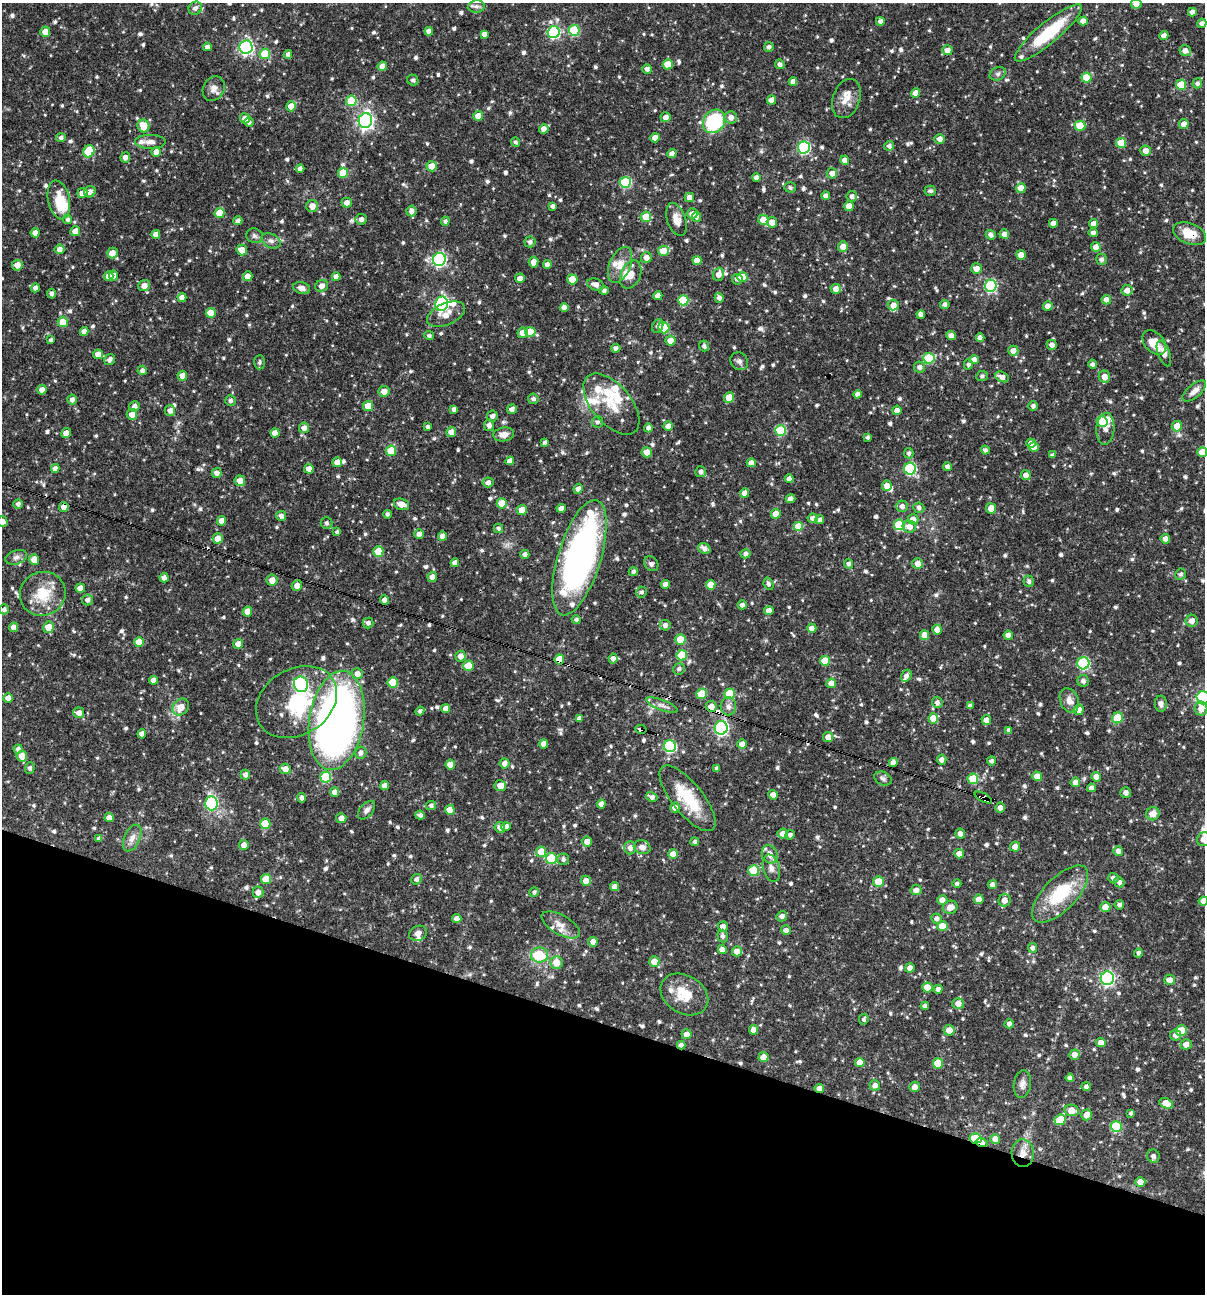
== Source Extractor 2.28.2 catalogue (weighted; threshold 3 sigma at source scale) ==
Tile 15 of 4 x 4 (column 3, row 4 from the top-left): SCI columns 2657-3859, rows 1-1292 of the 5187 x 5168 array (HDU 1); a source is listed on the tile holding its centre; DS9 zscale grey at full resolution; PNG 1207 x 1296 px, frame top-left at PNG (2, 3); each listed source drawn as its Kron ellipse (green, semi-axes under 4 px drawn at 4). Shown black and unused: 21% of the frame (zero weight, under 3 of 4 exposures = <1% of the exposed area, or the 3 px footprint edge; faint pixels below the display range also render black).
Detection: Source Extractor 2.28.2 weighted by HDU 2 'WHT'; one run over the whole footprint, this tile lists its part. Background 0.0667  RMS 0.0035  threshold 0.0157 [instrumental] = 3 sigma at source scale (4.5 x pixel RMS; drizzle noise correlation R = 1.50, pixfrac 1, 0.05/0.05 arcsec/px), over >= 5 px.
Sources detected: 872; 1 inside a brighter object's white glare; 5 cosmic-ray / hot-pixel residue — neither listed nor drawn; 28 inside a brighter listed object's ellipse — not listed separately; of the other 838, all 500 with FLUX_AUTO >= 0.831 (the completeness limit of this list) listed and drawn (338 fainter detections not listed), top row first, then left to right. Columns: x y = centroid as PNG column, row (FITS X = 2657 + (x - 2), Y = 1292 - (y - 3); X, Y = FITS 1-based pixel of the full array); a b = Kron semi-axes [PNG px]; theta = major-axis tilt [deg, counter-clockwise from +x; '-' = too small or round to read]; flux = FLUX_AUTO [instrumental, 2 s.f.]
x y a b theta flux
1136 4 5 5 - 2.2
476 6 8 6 4 0.99
195 8 7 6 - 1.3
1192 12 4 4 - 2.3
880 21 4 4 - 1.1
1083 21 4 4 - 2.5
1202 23 5 4 - 1.5
574 30 5 5 - 18
429 31 4 4 - 2.1
45 32 5 5 - 2.6
554 32 6 6 - 38
1048 33 43 10 40 20
484 34 4 4 - 1.6
1164 36 4 4 - 2
207 47 4 4 - 1.4
246 47 6 6 - 72
769 47 5 4 - 1.1
947 50 5 5 - 2.4
1185 50 6 5 - 2.1
265 54 5 5 - 11
288 54 4 4 - 1.3
668 64 5 5 - 5.5
780 64 5 4 - 1
382 66 4 4 - 2.6
647 69 5 4 - 1.4
998 74 8 6 26 1.1
1087 77 5 5 - 10
413 80 6 5 - 0.97
793 81 4 4 - 1.8
1197 83 5 4 - 0.99
1181 85 5 5 - 12
214 89 13 10 64 2.3
916 93 4 4 - 3.3
846 99 20 13 70 4.6
771 100 4 4 - 2.5
351 101 5 5 - 13
291 106 5 5 - 4.8
478 116 5 5 - 3.5
666 117 5 5 - 1.8
245 118 5 5 - 2.6
731 118 6 6 - 1.9
365 121 7 7 - 110
714 121 12 10 54 26
249 122 5 4 - 0.85
1184 124 5 5 - 2.2
144 126 6 6 - 5.1
1080 126 5 5 - 8.1
544 129 5 4 - 2.1
61 138 5 4 - 1.1
655 138 4 4 - 3.2
940 139 5 5 - 1.9
150 142 15 7 0 2.2
516 142 5 4 - 0.92
1121 143 5 5 - 7.2
889 146 5 5 - 1.3
804 147 6 6 - 45
89 151 6 5 - 12
1146 151 5 5 - 2.5
156 152 5 4 - 2
672 154 5 4 - 1.9
125 157 5 4 - 1.8
845 160 4 4 - 2.4
432 166 5 5 - 4.4
300 168 4 4 - 1.5
343 173 5 5 - 7.9
832 173 5 5 - 2
756 178 4 4 - 1.7
625 182 5 5 - 25
790 187 6 5 - 0.89
1021 188 5 4 - 3.8
930 191 6 5 - 0.97
90 192 6 5 - 1.8
82 193 5 4 - 2.4
826 196 4 4 - 1.7
852 196 5 5 - 1.3
689 197 4 4 - 2.4
59 200 20 10 -78 8.3
347 203 5 5 - 2
312 206 6 6 - 2.7
553 206 4 4 - 1.1
849 206 5 4 - 3.8
411 211 5 5 - 1.8
220 213 5 5 - 8.1
692 214 5 5 - 2.7
646 217 5 5 - 6.2
696 217 5 4 - 1.4
68 219 5 4 - 0.98
361 219 5 5 - 1.6
676 219 17 9 -71 3.4
763 220 5 5 - 5
238 221 4 4 - 1.2
445 221 4 4 - 0.86
772 222 5 5 - 3
1053 223 4 4 - 2.7
1093 223 4 4 - 2.4
75 231 5 4 - 2.3
35 233 4 4 - 2.5
1093 233 4 4 - 1.2
156 234 4 4 - 2.3
1004 234 5 4 - 1.9
1189 234 17 10 -21 6.6
991 235 5 4 - 1.4
254 236 8 7 - 1.1
271 241 10 7 -26 1.4
530 242 5 5 - 1.3
843 246 5 5 - 3.2
1096 247 5 4 - 3.8
59 249 5 5 - 1.9
242 250 5 5 - 3.4
663 251 5 5 - 6.4
112 253 5 5 - 3.2
1021 255 5 4 - 4.3
646 257 5 5 - 2.4
439 259 6 6 - 58
1101 259 5 5 - 1
697 260 4 4 - 3.2
533 262 5 5 - 2.5
547 264 4 4 - 2
17 265 5 5 - 2.6
620 265 19 10 67 4.1
976 269 5 5 - 2.4
631 274 15 9 66 3.4
718 274 6 5 - 2.6
109 276 5 4 - 2.7
114 276 5 4 - 2.4
248 276 5 4 - 2.7
336 277 4 4 - 2.1
742 277 5 5 - 5.4
520 278 5 4 - 2.1
572 279 5 5 - 6.5
737 279 5 5 - 1.1
595 284 9 5 -19 2.1
144 286 6 5 - 2.4
322 286 6 5 - 2.3
991 286 6 6 - 33
35 288 4 4 - 1.4
302 288 9 5 -16 1.8
836 289 5 5 - 2.4
604 290 4 4 - 0.89
1127 290 5 5 - 2.3
52 294 5 4 - 1.1
658 296 4 4 - 2.6
182 298 4 4 - 2.5
719 298 5 4 - 1.4
683 300 5 5 - 14
1106 300 5 4 - 2.3
442 304 7 6 - 49
945 304 5 4 - 1.2
893 305 5 5 - 2.2
1048 306 5 4 - 2.3
564 307 4 4 - 2.3
211 313 5 5 - 5.4
446 314 20 10 24 4.5
921 314 4 4 - 1.4
63 322 5 5 - 7
658 326 7 5 67 1.1
664 328 6 5 - 8.7
84 331 4 4 - 2.2
530 332 5 5 - 8.4
522 333 5 5 - 2.6
951 335 5 4 - 2.2
429 336 5 4 - 0.97
980 338 4 4 - 1.7
51 340 4 3 - 0.88
670 341 5 5 - 3.1
1154 343 14 9 -47 5.8
1052 345 5 5 - 1.6
704 346 5 5 - 1.1
616 348 4 4 - 1.2
1013 351 5 5 - 2.6
1164 353 13 6 -70 2.3
98 354 5 5 - 3.2
929 358 5 5 - 19
109 360 6 5 - 1.4
974 360 4 4 - 2.6
739 361 9 8 - 1.3
259 362 7 5 88 0.84
968 364 5 4 - 1
1093 364 4 4 - 1
919 367 5 5 - 1.6
142 370 5 4 - 1.3
182 376 5 5 - 2.7
982 376 6 5 - 0.87
1104 376 6 6 - 3.2
1002 377 7 5 -24 2.2
42 390 5 4 - 2.2
384 391 5 5 - 2.8
1194 391 14 6 40 2
858 394 4 4 - 1.8
729 397 5 5 - 6.3
533 399 5 5 - 1.2
72 400 5 4 - 1.5
231 401 5 5 - 0.96
611 404 36 19 -50 11
134 406 5 5 - 1.6
368 406 5 5 - 7.3
1033 406 5 5 - 0.97
454 409 4 4 - 1
512 409 5 4 - 1.5
897 410 4 4 - 2.4
170 411 5 5 - 1.8
132 414 5 5 - 2.8
492 416 5 5 - 1.5
1102 421 6 5 - 8.2
597 422 5 5 - 0.95
489 425 6 5 - 1.7
668 426 4 4 - 2.2
1177 426 5 5 - 3.9
428 427 4 3 - 0.86
304 428 5 5 - 2.1
648 428 4 4 - 1.4
1105 429 16 9 86 2.5
780 430 5 5 - 19
451 432 5 5 - 2.6
66 433 5 4 - 3.5
275 433 4 4 - 2.6
504 434 10 7 8 2.4
868 437 4 3 - 0.85
545 442 4 4 - 0.84
1031 443 5 4 - 2.7
1034 447 5 4 - 3
985 450 4 4 - 0.95
391 451 5 5 - 11
647 452 5 5 - 2.9
1202 452 5 5 - 5
909 453 5 4 - 0.91
1052 455 4 4 - 1
510 461 4 4 - 2.2
337 462 5 4 - 3.5
751 463 4 4 - 2.3
948 467 4 4 - 1.5
55 469 4 4 - 2.1
309 469 5 4 - 3
910 469 6 6 - 35
701 472 5 5 - 1.4
217 473 5 5 - 2
1026 475 5 5 - 2.2
789 479 4 4 - 1.6
240 481 5 5 - 3.3
488 482 5 5 - 1.4
887 486 5 5 - 2.6
578 489 5 4 - 1.4
745 493 4 4 - 2.3
791 499 5 4 - 1.7
502 503 5 5 - 6.6
18 504 5 4 - 1.2
401 504 8 5 -19 3.3
902 506 6 5 - 1.6
64 507 5 4 - 2.5
561 508 4 4 - 1.8
919 508 5 5 - 1.1
991 508 5 5 - 3.6
522 510 5 5 - 6.1
387 514 4 4 - 0.91
776 514 5 5 - 4.3
281 516 5 4 - 1.4
813 518 5 4 - 1.8
913 519 5 5 - 2.4
819 520 4 4 - 1.5
2 521 5 5 - 2.5
221 521 5 4 - 2.9
326 523 6 6 - 0.93
899 525 5 5 - 21
798 527 5 5 - 7.1
909 527 7 6 - 3
498 528 5 4 - 0.9
337 532 4 3 - 0.83
419 534 5 4 - 2.1
443 536 4 4 - 2.5
218 538 5 5 - 3.6
1165 539 5 4 - 2.1
704 548 6 5 - 1.6
378 551 5 5 - 7.3
525 554 4 4 - 1.4
745 554 5 4 - 1.3
16 557 11 7 19 1.5
579 558 60 21 73 130
34 559 5 5 - 3.7
455 563 4 4 - 2.2
651 564 8 6 -47 1.1
848 564 5 4 - 1.1
918 564 5 5 - 2.5
633 572 4 4 - 0.95
1181 574 6 5 - 0.9
432 577 5 4 - 2.3
164 578 5 4 - 1.7
272 580 5 5 - 3
1029 581 6 5 - 0.99
665 584 4 4 - 2.4
768 584 6 4 -72 1
297 585 5 5 - 2.3
711 585 5 5 - 5.3
80 588 5 4 - 2.7
641 592 5 5 - 0.88
43 594 23 22 - 11
88 600 5 5 - 1.4
384 600 4 4 - 2
742 605 4 4 - 1.4
4 609 5 5 - 1
247 611 5 4 - 3.8
769 611 4 4 - 2.7
576 620 4 4 - 0.85
1192 621 6 6 - 2.4
368 623 5 5 - 1.3
665 625 5 5 - 1.4
14 627 4 4 - 2.2
48 627 5 5 - 4.9
812 628 5 4 - 2.1
937 630 5 4 - 2.8
924 635 5 4 - 4
1008 635 4 4 - 2.6
680 640 5 5 - 7.3
139 642 5 5 - 7
238 644 5 5 - 2.3
682 655 5 5 - 13
460 656 5 5 - 2.3
613 658 5 4 - 1.6
559 659 5 4 - 7
825 661 5 5 - 6.9
1083 663 6 6 - 36
468 666 5 5 - 6.2
679 669 6 5 - 1.1
357 674 5 5 - 2.3
906 676 6 5 - 1.7
153 680 4 4 - 2
1083 681 6 5 - 1.2
393 682 5 5 - 8.3
831 683 5 4 - 2.2
301 684 8 7 - 61
702 694 5 5 - 8.8
730 694 5 5 - 11
8 698 5 4 - 2.3
1203 698 6 6 - 73
1069 700 12 9 -68 2.4
296 702 43 33 32 28
937 702 5 5 - 1.3
1161 704 8 6 -87 1.3
662 705 17 5 -21 1.7
711 706 5 5 - 2.8
728 706 9 7 -87 1.8
970 706 4 4 - 1.5
181 707 9 7 48 4.1
446 708 4 4 - 2.2
1201 709 7 6 - 2.8
1079 710 5 5 - 2.4
420 711 4 4 - 0.87
79 713 5 5 - 2.3
579 718 4 4 - 1.3
933 718 5 5 - 6
1117 718 5 5 - 12
337 720 50 27 81 230
986 720 5 5 - 2.3
721 728 7 6 - 73
641 729 6 3 -15 4.2
1009 730 4 4 - 1.3
142 734 4 4 - 2.1
828 737 5 5 - 2.4
544 744 4 4 - 2.7
742 744 5 5 - 2.2
670 746 6 6 - 38
18 749 4 4 - 1.4
361 753 6 5 - 1.4
22 756 5 5 - 3.4
941 760 5 5 - 1.8
991 761 4 4 - 1
893 762 4 4 - 2
505 763 5 5 - 1.9
450 765 5 5 - 5.5
30 768 5 5 - 0.93
717 768 4 3 - 0.99
285 769 5 5 - 2.9
245 775 5 4 - 1.5
1037 776 5 4 - 3.8
326 777 5 5 - 19
1096 777 5 4 - 2.3
883 779 9 6 -24 1.1
973 779 5 5 - 13
1075 782 5 4 - 2.5
385 786 4 4 - 2.3
500 786 5 5 - 3.2
1092 788 4 4 - 2.2
335 792 5 4 - 2.7
1126 793 5 5 - 1.5
773 795 5 4 - 2.4
652 797 6 4 -30 1.4
983 797 9 4 -28 5.1
301 798 4 4 - 1.2
688 798 40 15 -51 14
211 803 7 6 - 34
601 804 4 4 - 2.5
431 806 5 4 - 0.99
675 808 5 5 - 2
1000 808 5 4 - 1.7
367 810 11 6 49 1.4
450 810 5 5 - 4.5
1153 814 7 6 - 3.3
420 815 5 4 - 1.1
109 818 4 4 - 2.5
341 818 5 5 - 2.3
265 824 5 5 - 9.5
500 827 5 5 - 1.4
506 827 5 4 - 2.1
783 834 5 5 - 2.3
960 834 5 4 - 1.7
790 835 4 4 - 1.2
132 838 14 7 65 2.3
99 839 4 4 - 0.96
1204 839 7 6 - 2.4
587 842 5 5 - 2.5
695 842 4 4 - 0.85
244 845 5 5 - 2.6
642 847 8 7 - 2
1015 847 5 5 - 2.2
630 848 6 6 - 1.8
1118 851 5 5 - 1.8
541 852 5 5 - 5.9
673 854 5 5 - 5
770 854 9 7 -66 3
959 854 5 4 - 2.5
551 858 5 5 - 16
563 859 6 5 - 0.95
771 868 14 8 -73 2.1
754 870 5 5 - 15
1113 878 5 5 - 1.2
266 879 5 5 - 8.4
416 879 5 5 - 1.3
586 881 5 5 - 2.8
878 881 5 5 - 6.1
1119 882 5 5 - 1.3
957 884 4 4 - 0.85
993 885 4 4 - 1.9
614 887 4 4 - 2.3
916 890 5 5 - 2.3
258 892 6 5 - 2.2
534 892 5 4 - 0.85
1060 894 36 16 46 18
979 899 5 4 - 3.1
942 900 5 4 - 2.3
1004 900 6 6 - 2.5
1203 901 4 4 - 2.2
1119 905 5 4 - 1
950 907 7 6 - 2.6
1105 907 5 5 - 3.2
782 916 5 5 - 1.5
937 918 5 5 - 1.4
457 919 4 4 - 2.3
561 925 21 9 -30 3.5
942 926 5 5 - 6
723 927 5 5 - 2
786 930 5 4 - 1.5
418 933 9 7 25 1.7
723 936 6 5 - 1.2
593 942 5 4 - 2.2
1032 948 5 5 - 1.1
722 950 4 4 - 2.4
737 951 5 5 - 3.3
1138 953 4 4 - 0.84
539 955 8 7 - 12
654 961 5 5 - 4
556 963 6 6 - 4.2
910 968 4 4 - 2.2
1107 978 7 6 - 67
1169 980 5 5 - 2.5
927 987 5 5 - 4.9
938 989 4 4 - 1.6
684 994 25 19 -32 8.8
958 1003 5 5 - 2.6
925 1006 4 4 - 1.4
864 1019 5 5 - 0.88
1009 1024 4 4 - 1.4
754 1030 5 4 - 2.4
949 1030 5 5 - 3.1
1181 1031 5 5 - 7.7
686 1034 5 5 - 2.3
1176 1035 5 5 - 1.8
1101 1043 5 4 - 3.2
1186 1044 5 5 - 2.1
681 1045 4 4 - 1.5
1074 1055 5 5 - 2.6
763 1057 5 5 - 3.2
860 1062 5 4 - 3.9
938 1063 5 5 - 9.3
1070 1078 4 4 - 1.2
1022 1084 14 8 82 1.9
875 1085 5 5 - 1.7
915 1087 5 5 - 2.2
1086 1087 5 4 - 1
819 1089 4 4 - 2.4
1166 1103 7 5 -27 5.2
1072 1110 7 5 -11 4.8
1131 1113 4 3 - 0.85
1086 1115 5 5 - 3
1060 1120 6 5 - 8.7
1116 1127 5 5 - 17
975 1139 6 5 - 16
995 1139 5 5 - 2.6
982 1143 6 4 -12 2.5
1023 1153 14 11 -85 3.3
1153 1156 7 6 - 1.6
1140 1182 5 5 - 2.5
Overlapping masked pixels (flux is a lower limit): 13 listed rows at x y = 1189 234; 64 507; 579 558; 297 585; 559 659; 711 706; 641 729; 983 797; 681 1045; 819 1089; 975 1139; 982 1143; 1023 1153
Isophote crosses this tile's border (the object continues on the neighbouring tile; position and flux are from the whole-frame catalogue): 7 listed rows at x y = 1136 4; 1048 33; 1202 452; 2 521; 1203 698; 1204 839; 1203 901